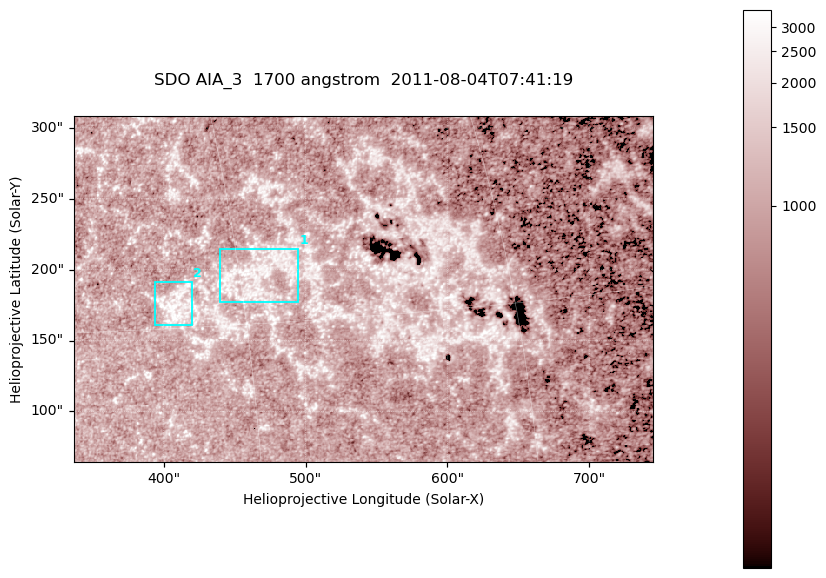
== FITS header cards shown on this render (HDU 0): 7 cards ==
TELESCOP= 'SDO     '           /
INSTRUME= 'AIA_3   '           /
WAVELNTH=                 1700 /
WAVEUNIT= 'angstrom'           /
DATE-OBS= '2011-08-04T07:41:19.714' /
CTYPE1  = 'HPLN-TAN'           /
CTYPE2  = 'HPLT-TAN'           /

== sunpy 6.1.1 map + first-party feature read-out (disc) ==
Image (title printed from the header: SDO AIA_3  1700 angstrom  2011-08-04T07:41:19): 666 x 399 px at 0.613 arcsec/px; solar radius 946 arcsec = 1543 px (partial field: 3.6% of the solar disc is inside the frame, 100% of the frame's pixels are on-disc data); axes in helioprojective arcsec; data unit not stated in the header (colour bar unlabelled)
Pointing: header CRPIX1/2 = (2049.23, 2048.32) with CRVAL1/2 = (0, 0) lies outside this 666 x 399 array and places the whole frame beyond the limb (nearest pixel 1.4 R_sun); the SolarSoft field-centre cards XCEN/YCEN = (540.6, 186.4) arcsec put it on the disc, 2068 arcsec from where CRPIX/CRVAL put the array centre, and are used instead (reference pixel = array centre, CRVAL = XCEN/YCEN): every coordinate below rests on XCEN/YCEN
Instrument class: DISC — disc imager (sunpy class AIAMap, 1700 A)
Bright regions (active regions / flare kernels): reference = the on-disc median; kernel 5 px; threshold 5 sigma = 1298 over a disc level ~987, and >= 1.15x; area >= 265 px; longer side >= 5 px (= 3.1 arcsec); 2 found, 2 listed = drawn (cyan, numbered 1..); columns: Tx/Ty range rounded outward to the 2 arcsec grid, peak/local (2 s.f.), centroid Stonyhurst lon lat
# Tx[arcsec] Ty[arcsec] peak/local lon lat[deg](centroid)
1 438..496 176..216 3.3 +31 +17
2 394..420 160..192 3.7 +27 +16